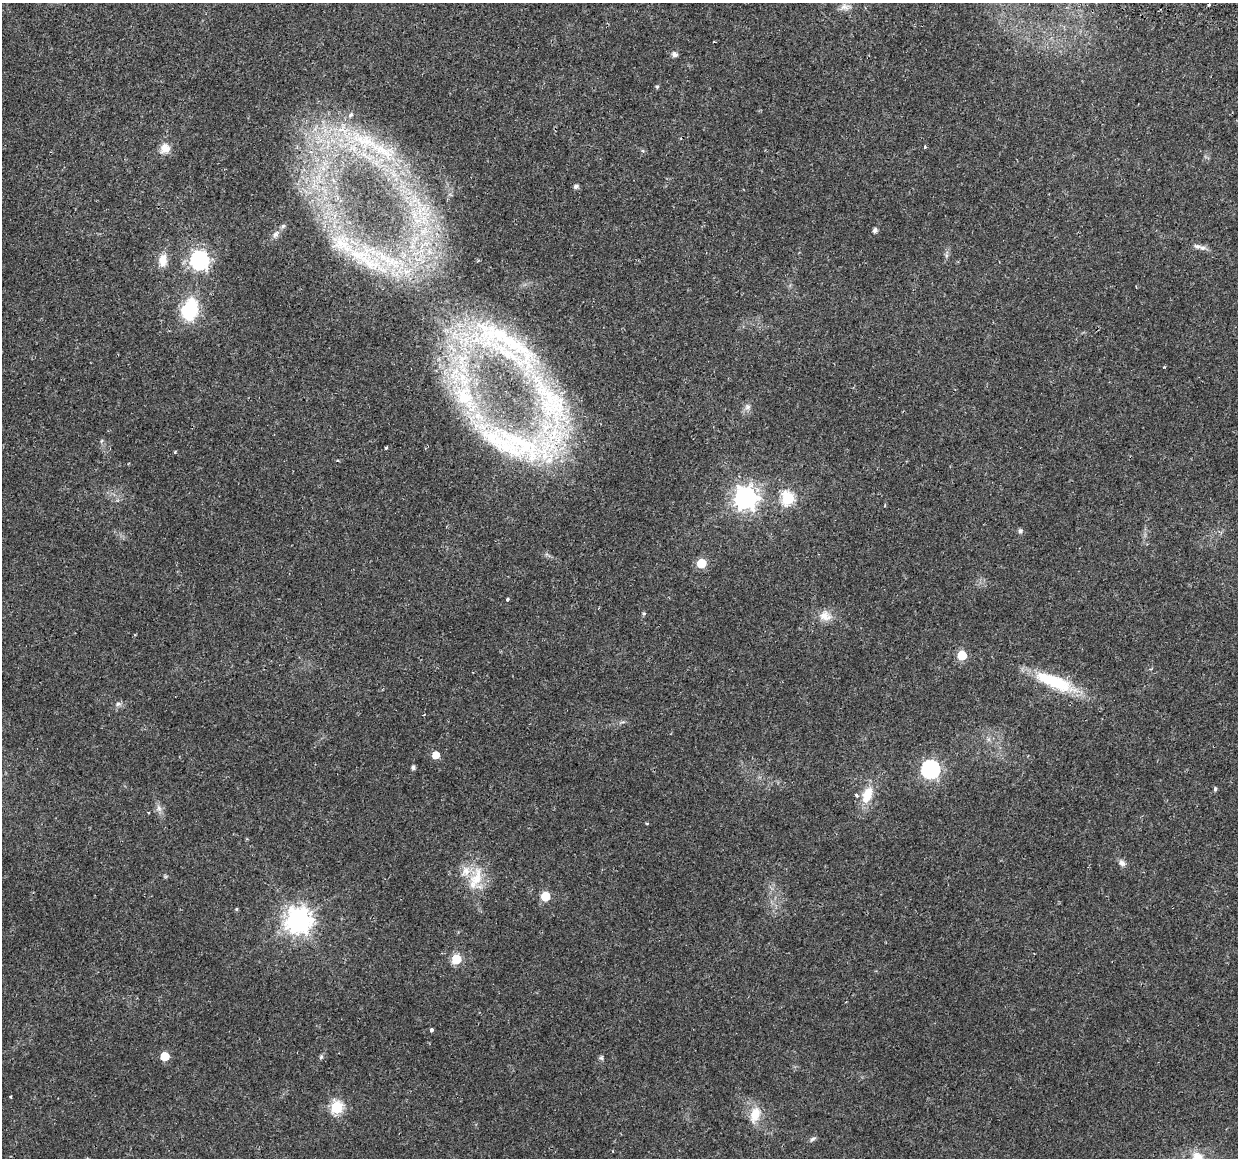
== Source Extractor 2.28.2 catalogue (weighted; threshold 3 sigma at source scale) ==
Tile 10 of 4 x 4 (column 2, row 3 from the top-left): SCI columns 1300-2535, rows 1444-2599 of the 5079 x 5259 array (HDU 1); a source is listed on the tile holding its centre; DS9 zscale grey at full resolution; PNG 1240 x 1160 px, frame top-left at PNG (2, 3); no overlay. Shown black and unused: <1% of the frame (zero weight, under 2 of 3 exposures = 5% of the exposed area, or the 3 px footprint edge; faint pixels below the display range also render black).
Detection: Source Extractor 2.28.2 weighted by HDU 2 'WHT'; one run over the whole footprint, this tile lists its part. Background 0.0172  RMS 0.0026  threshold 0.0119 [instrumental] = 3 sigma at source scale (4.5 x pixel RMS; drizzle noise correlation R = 1.50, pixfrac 1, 0.0396/0.0396 arcsec/px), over >= 5 px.
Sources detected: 59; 1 cosmic-ray / hot-pixel residue — not listed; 7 inside a brighter listed object's ellipse — not listed separately; the other 51 listed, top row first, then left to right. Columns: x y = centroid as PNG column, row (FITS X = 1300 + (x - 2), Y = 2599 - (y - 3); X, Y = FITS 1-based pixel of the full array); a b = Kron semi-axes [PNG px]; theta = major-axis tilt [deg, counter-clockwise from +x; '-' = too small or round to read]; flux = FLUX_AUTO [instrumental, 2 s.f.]
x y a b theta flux
1209 5 3 3 - 0.41
845 7 17 8 -3 1.7
674 54 8 6 -32 0.84
657 87 5 4 - 0.39
350 115 4 3 - 1.5
925 147 4 3 - 0.31
165 148 12 12 - 2.6
383 151 58 18 -30 22
576 186 5 5 - 0.9
420 211 22 7 -85 4.4
283 226 7 5 44 0.52
875 230 5 4 - 0.94
276 234 9 7 57 1.1
1197 246 11 7 -10 1.1
358 255 59 26 11 24
163 260 16 10 82 3
199 260 7 7 - 96
190 309 25 17 73 14
505 345 136 46 -29 69
747 407 9 7 59 1.1
514 444 128 38 -15 53
745 498 8 8 - 190
788 498 6 6 - 32
1020 531 7 6 - 0.56
701 563 6 5 - 10
507 599 3 3 - 0.45
644 613 5 3 - 0.28
825 616 17 13 -17 3.1
962 655 6 5 - 11
1055 682 57 15 -22 15
118 704 7 5 42 0.66
436 755 5 5 - 4
413 767 4 4 - 0.76
930 769 7 7 - 82
1215 789 5 4 - 0.56
867 795 23 13 69 5.4
159 808 10 6 -76 1.1
1122 863 9 8 - 1.1
476 878 30 17 72 7.7
545 896 6 5 - 12
236 909 4 4 - 0.29
298 920 9 8 - 260
456 959 6 6 - 13
432 1030 3 3 - 2.2
165 1056 5 5 - 8
321 1057 6 5 - 0.43
601 1058 7 5 -43 0.48
11 1097 3 2 - 0.28
336 1107 6 6 - 28
755 1114 22 13 75 4.7
813 1139 10 4 37 0.6